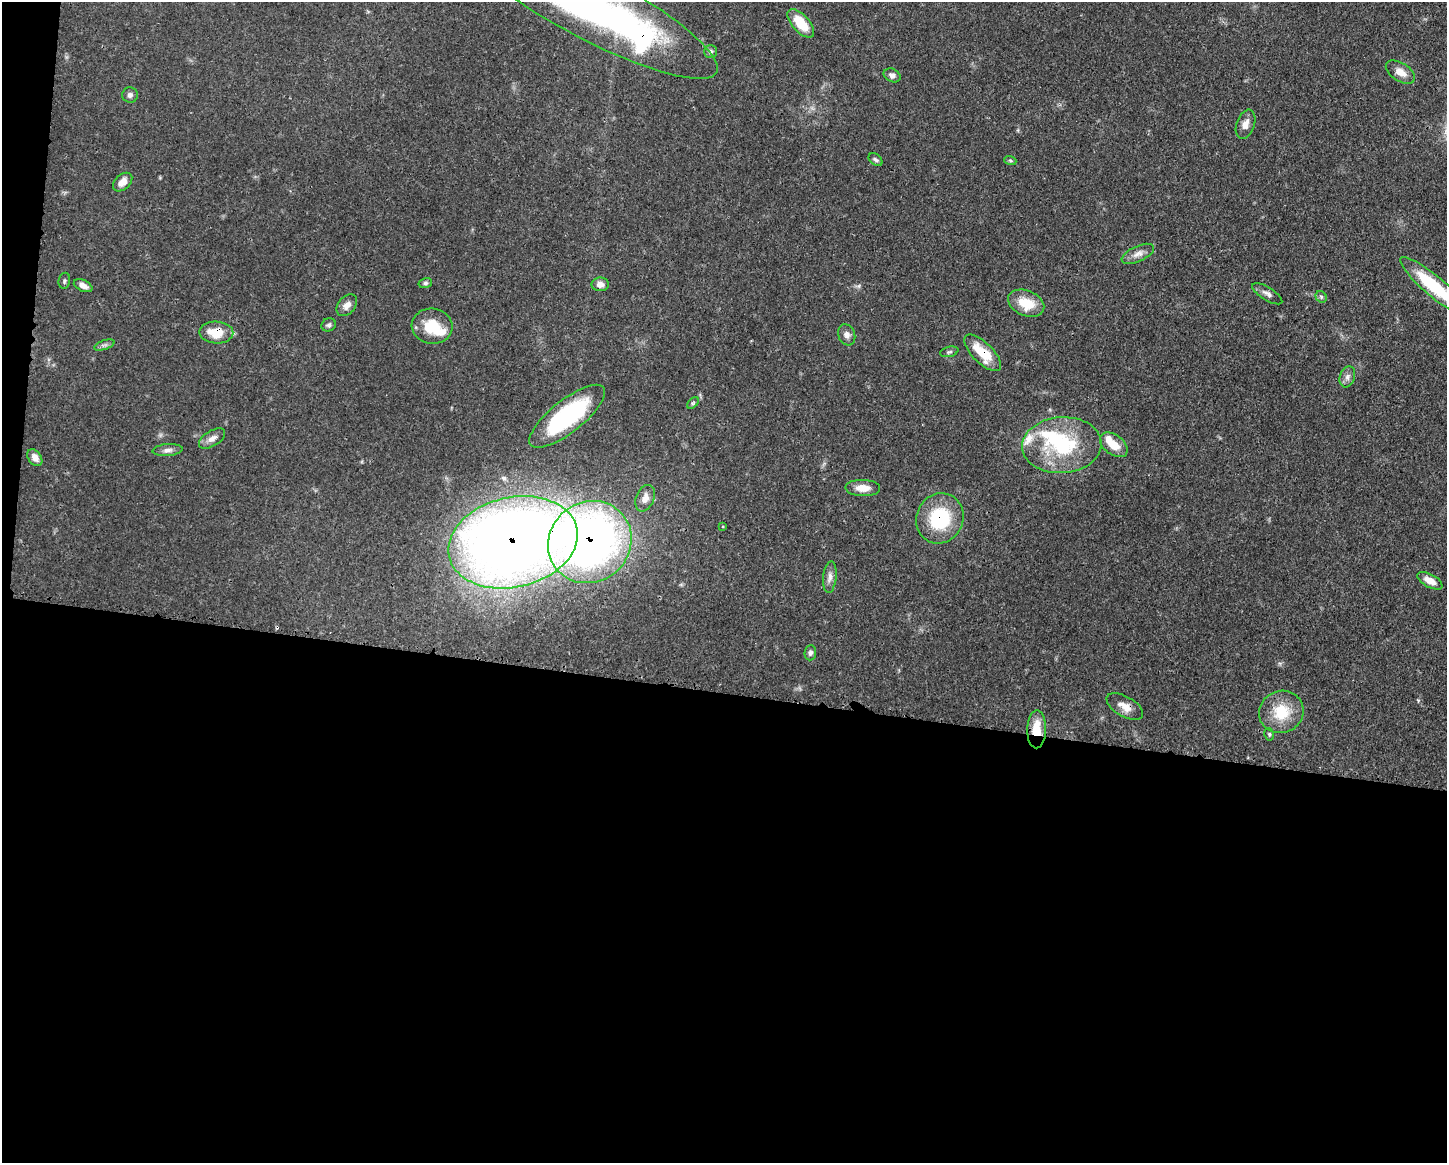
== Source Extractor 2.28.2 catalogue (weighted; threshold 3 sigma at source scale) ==
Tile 10 of 3 x 4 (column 1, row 4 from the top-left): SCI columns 112-1556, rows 7-1167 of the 4670 x 4658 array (HDU 1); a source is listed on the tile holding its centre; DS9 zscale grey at full resolution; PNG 1449 x 1165 px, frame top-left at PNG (2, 2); each listed source drawn as its Kron ellipse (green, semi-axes under 4 px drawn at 4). Shown black and unused: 42% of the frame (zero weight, under 3 of 4 exposures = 1% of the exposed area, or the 3 px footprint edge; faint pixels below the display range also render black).
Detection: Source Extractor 2.28.2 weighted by HDU 2 'WHT'; one run over the whole footprint, this tile lists its part. Background 0.0552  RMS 0.0032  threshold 0.0146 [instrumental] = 3 sigma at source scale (4.5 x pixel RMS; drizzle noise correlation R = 1.50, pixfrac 1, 0.05/0.05 arcsec/px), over >= 5 px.
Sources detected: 53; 3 inside a brighter object's white glare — neither listed nor drawn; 2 inside a brighter listed object's ellipse — not listed separately; the other 48 listed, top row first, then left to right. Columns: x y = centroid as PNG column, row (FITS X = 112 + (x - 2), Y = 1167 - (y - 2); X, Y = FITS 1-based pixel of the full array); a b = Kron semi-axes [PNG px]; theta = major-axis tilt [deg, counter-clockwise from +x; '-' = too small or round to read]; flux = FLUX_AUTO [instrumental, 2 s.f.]
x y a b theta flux
591 6 142 33 -28 160
801 23 17 8 -48 8.4
711 51 6 6 - 0.82
1400 72 16 9 -33 3.1
892 75 9 6 -26 1.2
130 95 8 7 - 1.1
1245 124 15 9 70 2.5
875 160 8 5 -40 0.75
1010 160 6 4 -19 0.5
123 182 11 7 42 2.5
1138 254 17 7 24 2.4
64 281 8 5 79 0.68
425 283 7 5 15 0.63
600 284 8 7 - 2
83 286 10 5 -25 1.7
1434 286 43 10 -40 18
1267 294 17 6 -32 1.6
1321 297 6 5 - 0.63
1026 303 19 12 -23 8.4
347 305 12 8 49 2.1
329 325 7 6 - 0.8
432 326 20 17 -6 9.3
216 332 17 11 -1 7.1
847 335 11 8 -69 1.7
104 345 11 4 18 0.94
949 352 9 5 14 0.7
983 353 24 10 -45 9.3
1347 377 11 7 72 1.5
693 403 7 4 45 0.55
567 416 46 16 38 38
212 438 15 7 32 2.2
1062 445 40 28 3 28
1114 445 16 10 -37 5.2
167 450 15 6 4 1.6
35 458 9 6 -55 2
863 488 17 8 -2 3.8
645 498 14 9 67 2.7
940 518 25 23 63 20
723 527 4 3 - 0.41
513 542 66 45 13 490
590 542 43 40 40 210
830 577 16 6 84 1.8
1430 581 14 6 -29 3.3
810 653 7 5 84 0.91
1125 707 20 10 -30 3.5
1281 712 22 21 - 11
1037 729 19 9 88 7
1269 734 6 4 -78 0.48
Overlapping masked pixels (flux is a lower limit): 8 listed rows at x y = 591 6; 216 332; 983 353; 940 518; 513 542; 590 542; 1125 707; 1037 729
Isophote crosses this tile's border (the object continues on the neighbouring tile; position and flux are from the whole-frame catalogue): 2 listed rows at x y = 591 6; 1434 286